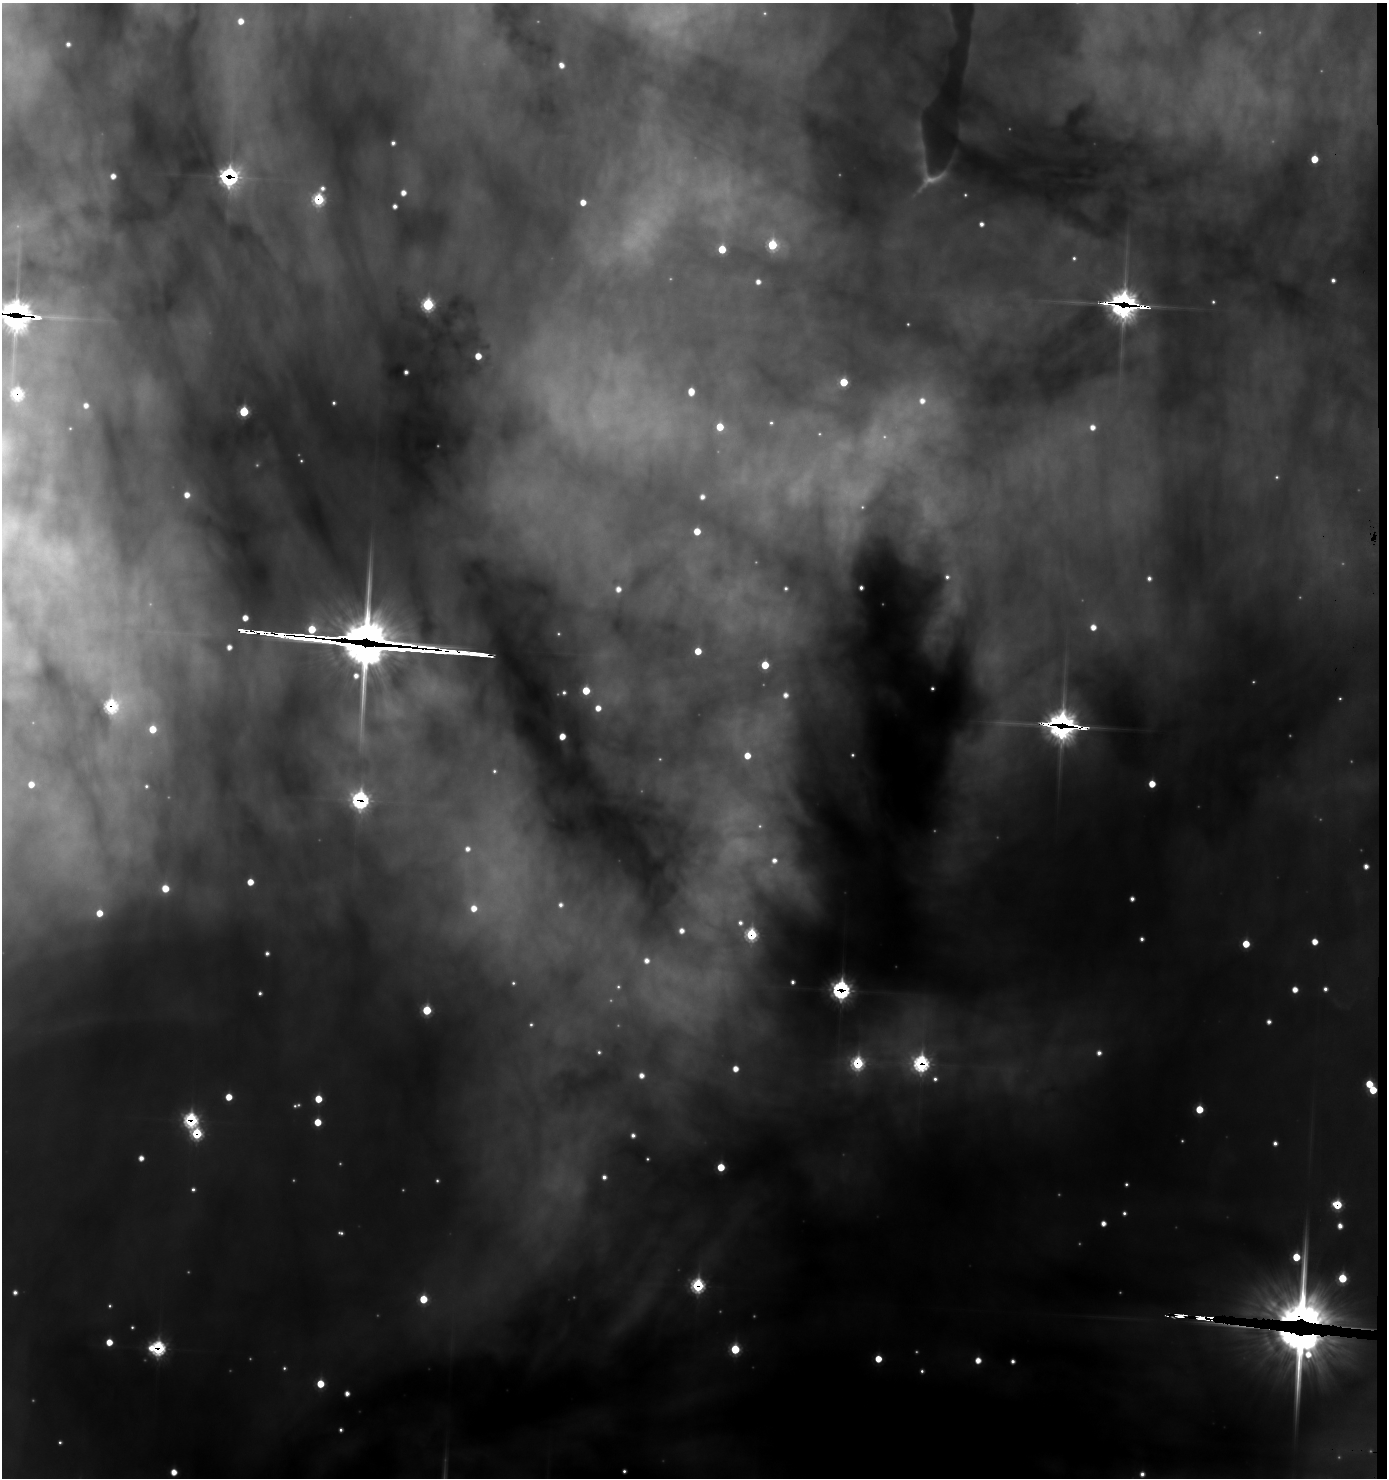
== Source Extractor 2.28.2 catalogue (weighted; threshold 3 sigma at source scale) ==
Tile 6 of 3 x 3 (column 3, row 2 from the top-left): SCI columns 2930-4314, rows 1487-2962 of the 4569 x 4446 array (HDU 1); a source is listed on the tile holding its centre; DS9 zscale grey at full resolution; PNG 1389 x 1480 px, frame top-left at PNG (2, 3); no overlay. Shown black and unused: <1% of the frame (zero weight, under 3 of 6 exposures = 3% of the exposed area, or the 3 px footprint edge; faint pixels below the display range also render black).
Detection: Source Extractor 2.28.2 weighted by HDU 2 'WHT'; one run over the whole footprint, this tile lists its part. Background 2.28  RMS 0.16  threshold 0.641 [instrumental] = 3 sigma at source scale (4.09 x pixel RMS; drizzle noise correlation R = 1.36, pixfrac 0.8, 0.05/0.05 arcsec/px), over >= 5 px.
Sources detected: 211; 46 too faint to see at this stretch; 2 cosmic-ray / hot-pixel residue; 3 long thin detections or spike segments (spike, bleed or trail) — not listed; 5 inside a brighter listed object's ellipse — not listed separately; the other 155 listed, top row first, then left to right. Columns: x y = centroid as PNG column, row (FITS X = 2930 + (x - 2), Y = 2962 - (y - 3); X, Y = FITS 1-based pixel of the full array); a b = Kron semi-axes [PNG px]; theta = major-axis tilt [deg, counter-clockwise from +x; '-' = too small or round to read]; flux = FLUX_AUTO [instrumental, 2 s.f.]
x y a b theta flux
241 21 8 8 - 290
68 44 4 4 - 85
561 65 6 5 - 150
393 143 4 4 - 78
1314 159 5 5 - 530
113 176 5 5 - 160
230 177 14 14 - 4800
322 188 7 7 - 110
403 193 5 5 - 170
965 195 3 3 - 22
318 199 8 7 - 1600
583 202 5 5 - 250
395 206 4 4 - 98
981 224 4 4 - 100
642 230 100 40 55 2600
772 245 7 7 - 1300
722 249 5 5 - 670
1074 258 7 7 - 73
1333 280 5 4 - 82
758 282 5 4 - 130
1213 302 4 4 - 35
428 305 8 7 - 1800
1124 305 26 17 -8 11000
15 315 30 14 -6 16000
908 324 3 3 - 19
478 356 5 5 - 340
406 372 4 4 - 86
844 382 5 5 - 810
691 392 6 5 - 340
17 394 8 7 - 1700
334 403 4 4 - 46
86 405 7 6 - 140
918 406 81 42 17 2400
244 412 6 5 - 1200
771 423 4 3 - 32
720 427 5 5 - 530
1092 427 9 8 - 260
70 428 3 3 - 15
819 434 3 2 - 13
301 461 3 3 - 23
1277 477 6 5 - 40
187 495 9 9 - 290
702 497 4 4 - 110
862 507 4 4 - 20
697 531 5 5 - 410
947 577 5 5 - 69
1149 578 6 6 - 100
786 588 4 4 - 44
861 588 3 3 - 65
618 589 6 5 - 170
245 618 5 4 - 210
1093 627 6 5 - 230
312 629 15 13 67 2400
248 632 27 4 -6 1200
229 647 5 4 - 130
371 648 98 16 -3 36000
698 651 5 5 - 460
765 665 5 5 - 670
932 688 3 3 - 36
586 691 5 5 - 620
564 692 4 3 - 48
785 695 5 4 - 130
111 706 11 10 - 2300
598 708 6 6 - 250
1062 725 24 17 -7 12000
152 729 5 5 - 430
562 736 5 4 - 310
852 755 4 3 - 38
747 756 6 5 - 340
494 771 4 4 - 37
31 784 5 5 - 240
1152 784 5 5 - 420
146 786 3 3 - 31
360 800 11 10 - 4800
467 849 7 6 - 140
774 860 6 6 - 130
1366 866 4 4 - 140
250 882 5 5 - 330
165 888 7 6 - 510
1132 899 4 4 - 110
560 905 6 6 - 93
474 908 9 9 - 350
99 913 6 6 - 380
740 923 8 8 - 130
682 931 5 4 - 150
751 935 8 7 - 1900
1142 939 4 4 - 76
1315 942 5 5 - 290
1246 944 5 5 - 560
267 953 5 5 - 83
646 960 6 6 - 160
793 982 5 5 - 89
513 983 4 4 - 34
618 987 5 5 - 35
1295 989 5 5 - 230
1325 989 5 5 - 87
841 990 10 10 - 5400
260 993 4 4 - 62
427 1010 6 5 - 990
1269 1022 5 5 - 110
531 1024 4 4 - 37
599 1052 4 4 - 42
1099 1053 7 7 - 140
857 1063 9 8 - 1800
921 1063 11 10 - 3900
735 1069 6 6 - 250
641 1075 5 5 - 160
935 1079 8 8 - 100
1369 1084 5 5 - 560
1373 1090 5 5 - 660
229 1097 5 5 - 420
318 1099 5 5 - 560
295 1106 7 6 - 49
1199 1109 5 5 - 650
191 1120 10 9 - 2800
318 1122 5 5 - 540
197 1134 8 8 - 1400
633 1135 4 4 - 87
1275 1143 4 4 - 88
141 1158 5 5 - 180
647 1159 3 3 - 27
721 1167 5 5 - 650
604 1177 4 4 - 96
437 1181 4 3 - 34
1126 1184 4 4 - 43
193 1189 5 5 - 61
1337 1205 7 6 - 900
1124 1213 5 5 - 62
1103 1223 5 4 - 170
1340 1226 6 5 - 160
341 1233 7 5 -15 62
1296 1257 6 6 - 690
698 1286 9 8 - 2400
15 1292 5 5 - 98
423 1299 6 5 - 750
110 1306 5 4 - 39
1302 1311 60 53 -15 14000
1180 1316 14 5 0 300
1200 1318 14 6 -17 690
132 1327 4 4 - 34
109 1342 5 5 - 370
158 1348 9 8 - 3200
735 1349 7 6 - 1100
878 1359 5 5 - 460
978 1360 5 5 - 260
1013 1361 4 4 - 85
284 1368 5 4 - 36
922 1371 5 5 - 54
320 1384 5 5 - 650
347 1393 4 4 - 130
341 1430 4 4 - 54
60 1442 4 4 - 41
624 1471 4 4 - 51
174 1472 5 5 - 290
1142 1474 6 6 - 120
Overlapping masked pixels (flux is a lower limit): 24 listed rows (the first 20) at x y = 230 177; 318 199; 1124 305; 15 315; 17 394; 312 629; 248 632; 371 648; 111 706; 1062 725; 360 800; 751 935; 841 990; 857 1063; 921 1063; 1373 1090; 191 1120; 197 1134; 1337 1205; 698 1286
Isophote crosses this tile's border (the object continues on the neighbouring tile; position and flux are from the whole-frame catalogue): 1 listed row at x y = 15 315